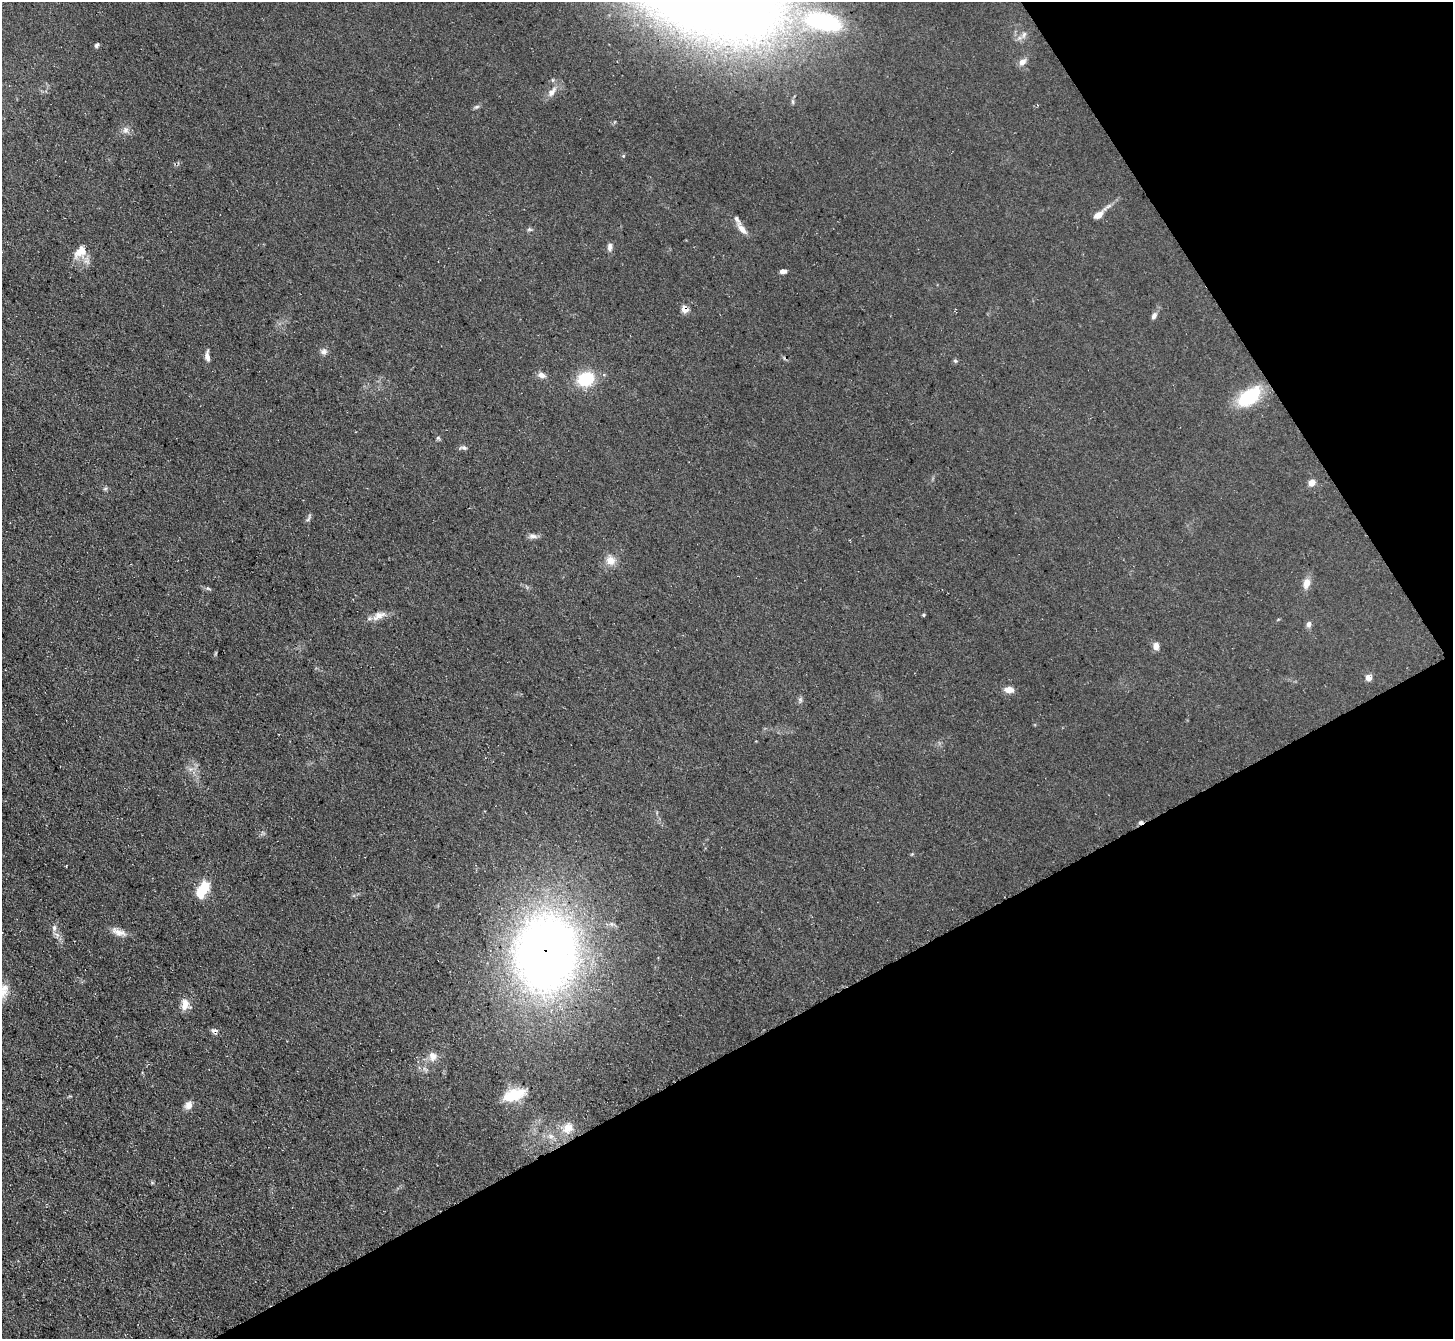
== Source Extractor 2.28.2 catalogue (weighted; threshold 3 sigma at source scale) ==
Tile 12 of 4 x 4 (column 4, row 3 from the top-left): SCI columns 4357-5807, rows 1493-2829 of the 5807 x 5798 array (HDU 1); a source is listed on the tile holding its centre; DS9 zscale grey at full resolution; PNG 1455 x 1341 px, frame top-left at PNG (2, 2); no overlay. Shown black and unused: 29% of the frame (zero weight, under 3 of 5 exposures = <1% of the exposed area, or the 3 px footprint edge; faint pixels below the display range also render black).
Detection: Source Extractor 2.28.2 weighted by HDU 2 'WHT'; one run over the whole footprint, this tile lists its part. Background 0.0741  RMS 0.0085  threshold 0.0383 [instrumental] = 3 sigma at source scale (4.5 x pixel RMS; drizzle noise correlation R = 1.50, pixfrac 1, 0.05/0.05 arcsec/px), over >= 5 px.
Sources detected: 51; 1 cosmic-ray / hot-pixel residue — not listed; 1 inside a brighter listed object's ellipse — not listed separately; the other 49 listed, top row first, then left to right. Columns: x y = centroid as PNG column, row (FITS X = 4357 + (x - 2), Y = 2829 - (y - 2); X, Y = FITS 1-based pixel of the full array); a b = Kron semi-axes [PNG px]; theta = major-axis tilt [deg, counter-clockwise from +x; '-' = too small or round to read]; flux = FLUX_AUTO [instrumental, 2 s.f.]
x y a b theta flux
823 22 52 24 -13 110
1024 34 9 5 63 2.8
97 45 6 4 49 1.9
1022 62 10 7 47 5.1
552 92 17 8 51 6.5
477 107 8 5 19 1.7
125 130 9 8 - 3.9
1098 215 14 8 33 6.1
529 229 6 5 - 1.5
742 229 17 7 -49 6.7
610 247 10 6 86 3.3
80 251 20 12 44 12
783 271 7 4 3 3.4
685 309 6 5 - 12
1154 316 9 6 59 2.8
324 351 9 8 - 3.2
207 356 13 5 -86 4.2
955 361 6 5 - 1.2
541 375 9 7 -25 4.3
586 379 19 15 23 33
1249 396 25 14 36 50
438 438 7 4 -45 1.3
463 448 10 5 -5 2.2
1312 483 7 6 - 6.1
105 489 6 4 19 1.4
308 519 10 4 59 1.8
533 536 12 6 -6 3.4
611 560 13 12 - 8.5
1307 583 12 8 74 8
208 588 6 4 -4 1.4
379 615 21 10 27 7.6
923 615 4 4 - 0.93
1309 624 7 6 - 3.2
1156 646 8 7 - 4.8
1368 678 6 5 - 6.8
1009 690 10 7 -4 7
800 699 7 5 -79 1.8
202 890 17 9 60 27
54 928 9 6 81 3.1
118 932 22 8 -20 7
546 953 63 50 83 750
4 991 24 12 73 13
185 1004 14 10 87 8.4
214 1030 10 4 2 2.6
433 1056 13 10 -81 6.3
514 1095 26 12 18 25
188 1105 9 8 - 5.9
568 1128 16 12 48 12
551 1136 7 6 - 3.3
Overlapping masked pixels (flux is a lower limit): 2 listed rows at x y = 685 309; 546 953
Isophote crosses this tile's border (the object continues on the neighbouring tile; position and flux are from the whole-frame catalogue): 2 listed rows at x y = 823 22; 4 991